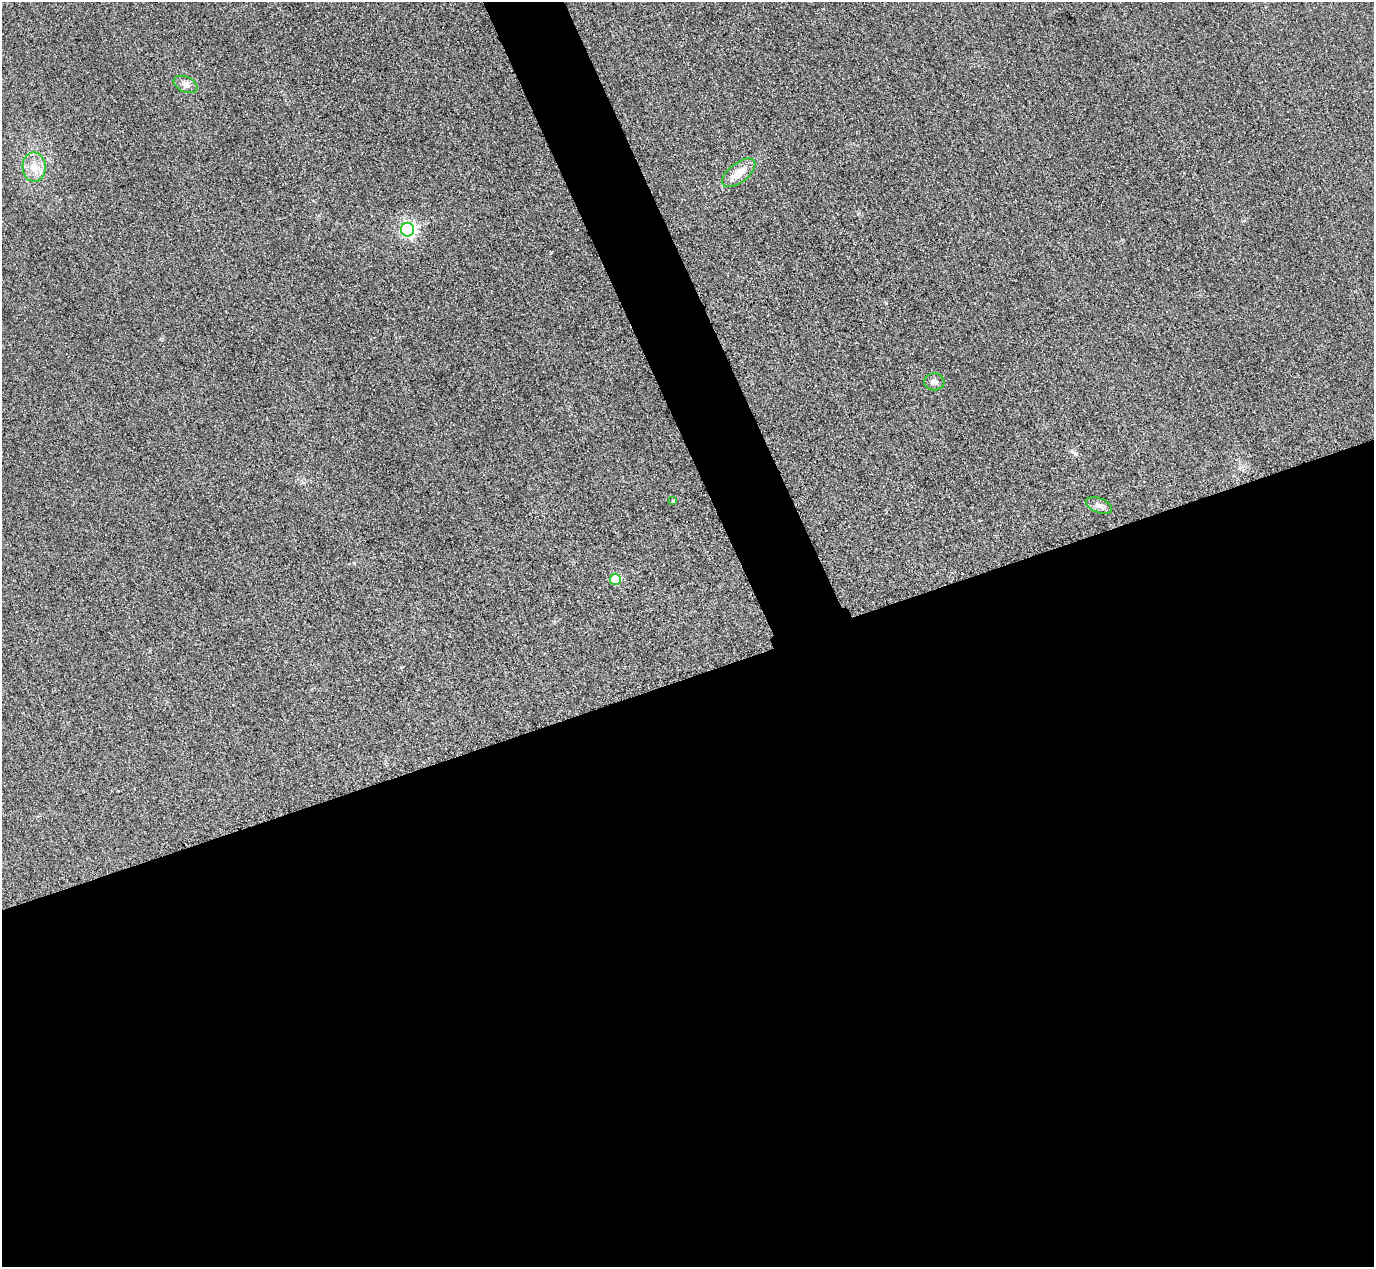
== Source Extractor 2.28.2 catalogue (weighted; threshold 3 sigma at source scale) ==
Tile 15 of 4 x 4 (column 3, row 4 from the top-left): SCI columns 2773-4144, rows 303-1567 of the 5546 x 5533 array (HDU 1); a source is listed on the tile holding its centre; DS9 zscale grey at full resolution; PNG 1376 x 1269 px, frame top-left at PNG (2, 2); each listed source drawn as its Kron ellipse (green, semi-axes under 4 px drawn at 4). Shown black and unused: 50% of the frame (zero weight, under 3 of 4 exposures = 3% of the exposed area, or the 3 px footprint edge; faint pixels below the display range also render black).
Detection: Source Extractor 2.28.2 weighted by HDU 2 'WHT'; one run over the whole footprint, this tile lists its part. Background 0.148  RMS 0.019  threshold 0.0859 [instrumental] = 3 sigma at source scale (4.5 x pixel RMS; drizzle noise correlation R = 1.50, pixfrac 1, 0.05/0.05 arcsec/px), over >= 5 px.
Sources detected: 8; all 8 listed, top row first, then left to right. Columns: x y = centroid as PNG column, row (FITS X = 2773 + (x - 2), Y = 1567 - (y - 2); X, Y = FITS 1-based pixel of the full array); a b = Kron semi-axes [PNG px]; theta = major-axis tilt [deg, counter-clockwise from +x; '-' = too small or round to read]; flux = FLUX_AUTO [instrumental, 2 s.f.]
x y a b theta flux
186 84 12 7 -24 9.8
34 167 15 11 -88 25
739 173 19 9 38 29
408 230 7 6 - 480
934 382 10 8 2 9.9
673 501 3 3 - 2
1099 506 14 7 -21 10
615 579 5 5 - 76